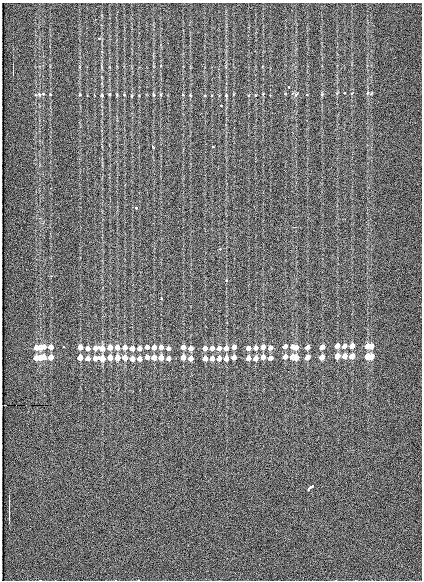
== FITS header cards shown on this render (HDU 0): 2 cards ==
NAXIS1  =                  420
NAXIS2  =                  578

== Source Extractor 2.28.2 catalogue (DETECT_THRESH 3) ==
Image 420 x 578 px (HDU 0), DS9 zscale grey, 1 PNG px = 1 image px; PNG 424 x 582 px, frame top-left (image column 1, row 578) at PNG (2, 3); no overlay
Background 202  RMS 12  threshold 34.7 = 3 sigma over >= 5 px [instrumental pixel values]
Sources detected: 104; all 104 listed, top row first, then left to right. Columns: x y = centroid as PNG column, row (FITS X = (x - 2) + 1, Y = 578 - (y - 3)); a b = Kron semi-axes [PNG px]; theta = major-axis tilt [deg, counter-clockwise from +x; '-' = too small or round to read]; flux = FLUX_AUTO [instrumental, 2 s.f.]
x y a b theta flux
99 38 3 3 - 1500
289 87 3 2 - 2600
367 93 5 3 - 940
50 94 3 2 - 530
80 94 3 3 - 650
109 94 4 3 - 740
117 94 3 2 - 730
296 94 6 4 46 1100
322 94 5 4 - 810
39 95 6 5 - 1500
102 95 3 3 - 1000
161 95 5 3 - 700
190 95 3 2 - 640
226 95 4 3 - 820
255 95 3 2 - 520
132 96 4 3 - 650
221 106 3 2 - 2000
153 146 4 3 - 4500
213 147 3 3 - 2600
136 207 3 3 - 9900
43 223 3 3 - 1200
220 249 3 2 - 1700
226 280 3 3 - 2800
161 298 3 3 - 1800
64 346 3 3 - 1300
285 346 4 3 - 15000
292 346 4 3 - 17000
337 346 4 4 - 24000
345 346 4 3 - 14000
352 346 4 4 - 24000
369 346 8 4 0 49000
40 347 4 4 - 28000
44 347 4 3 - 18000
51 347 4 4 - 25000
80 347 4 4 - 24000
110 347 4 4 - 28000
117 347 4 4 - 27000
125 347 4 4 - 26000
147 347 4 4 - 11000
154 347 4 4 - 23000
161 347 4 4 - 23000
183 347 4 4 - 23000
234 347 4 4 - 18000
263 347 4 4 - 22000
296 347 4 3 - 24000
307 347 4 3 - 23000
322 347 4 3 - 23000
36 348 4 4 - 25000
88 348 4 4 - 11000
95 348 4 4 - 13000
102 348 4 4 - 38000
132 348 4 4 - 23000
140 348 4 4 - 19000
168 348 4 3 - 9900
191 348 4 4 - 22000
205 348 4 4 - 20000
212 348 4 4 - 12000
219 348 4 3 - 15000
226 348 4 4 - 32000
249 348 4 3 - 17000
256 348 4 4 - 19000
271 348 4 4 - 11000
285 356 4 4 - 21000
292 356 4 3 - 23000
337 356 4 4 - 32000
345 356 4 4 - 19000
352 356 4 4 - 34000
367 356 4 4 - 38000
371 356 4 3 - 30000
44 357 4 3 - 23000
51 357 5 4 - 34000
80 357 4 4 - 33000
110 357 4 4 - 38000
117 357 4 4 - 38000
125 357 4 4 - 36000
147 357 4 4 - 16000
154 357 4 4 - 33000
161 357 4 4 - 32000
183 357 4 4 - 32000
234 357 4 4 - 25000
263 357 4 4 - 30000
296 357 4 4 - 34000
307 357 4 3 - 31000
322 357 4 4 - 32000
36 358 4 4 - 35000
40 358 4 4 - 39000
88 358 4 4 - 16000
95 358 4 4 - 18000
102 358 4 4 - 52000
132 358 4 4 - 32000
140 358 4 4 - 25000
168 358 4 4 - 14000
191 358 4 4 - 29000
205 358 4 4 - 28000
212 358 4 4 - 16000
219 358 4 4 - 21000
226 358 4 4 - 45000
249 358 4 4 - 23000
256 358 4 4 - 26000
271 358 4 3 - 16000
2 405 2 2 - 16000
26 405 2 2 - 3800
310 487 7 3 39 17000
9 512 16 2 90 2300
At the frame edge (FLAGS 8, measured only in part): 1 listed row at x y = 2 405